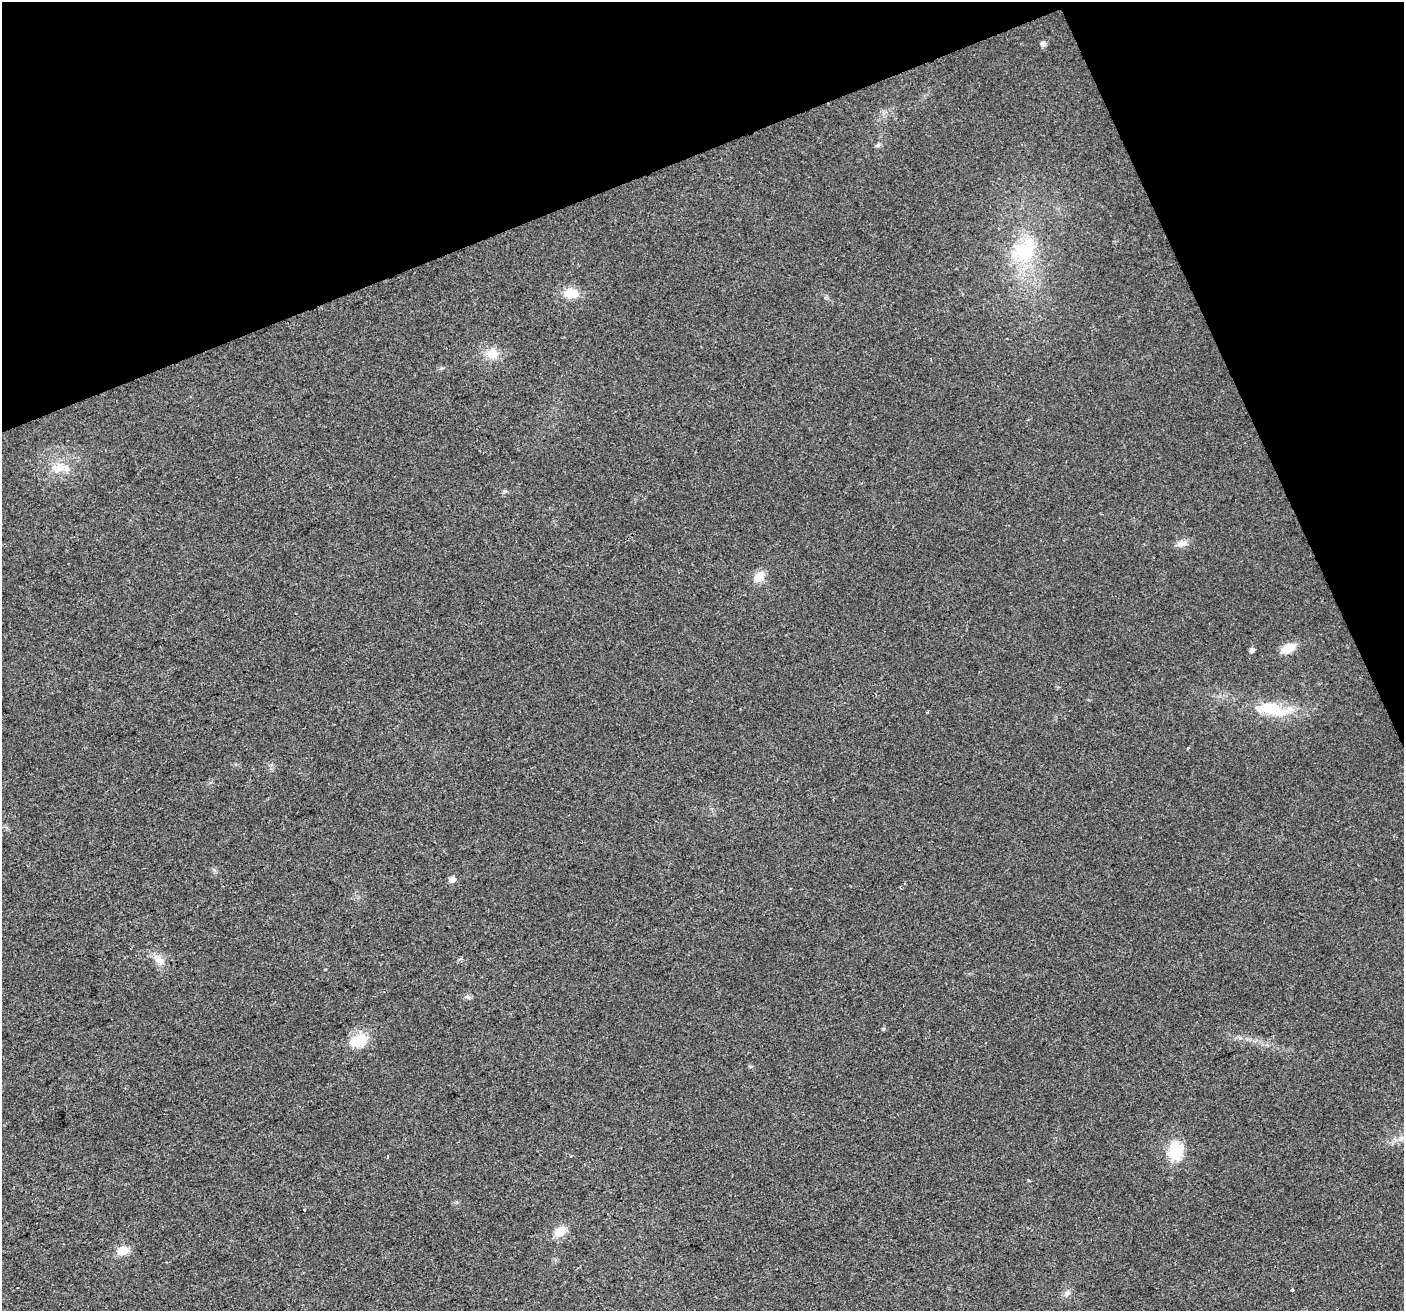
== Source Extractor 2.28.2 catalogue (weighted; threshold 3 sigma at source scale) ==
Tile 3 of 4 x 4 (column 3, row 1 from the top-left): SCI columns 2805-4206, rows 4069-5377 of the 5607 x 5461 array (HDU 1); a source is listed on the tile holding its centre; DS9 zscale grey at full resolution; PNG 1406 x 1313 px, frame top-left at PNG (2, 2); no overlay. Shown black and unused: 20% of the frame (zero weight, under 2 of 3 exposures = <1% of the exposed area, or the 3 px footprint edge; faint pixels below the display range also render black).
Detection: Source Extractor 2.28.2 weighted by HDU 2 'WHT'; one run over the whole footprint, this tile lists its part. Background 0.0293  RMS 0.0063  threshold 0.0285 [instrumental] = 3 sigma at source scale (4.5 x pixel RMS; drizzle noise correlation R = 1.50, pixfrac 1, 0.0396/0.0396 arcsec/px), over >= 5 px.
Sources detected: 28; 2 inside a brighter listed object's ellipse — not listed separately; the other 26 listed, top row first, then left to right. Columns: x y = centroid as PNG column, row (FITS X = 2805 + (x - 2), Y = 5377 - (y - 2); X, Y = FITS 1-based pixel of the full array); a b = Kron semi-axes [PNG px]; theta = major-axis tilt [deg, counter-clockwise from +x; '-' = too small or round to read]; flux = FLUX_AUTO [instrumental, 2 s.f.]
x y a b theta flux
1043 43 7 5 -67 2.5
878 145 8 4 36 1.2
1024 251 36 29 17 40
571 293 17 11 -8 11
492 354 16 14 -2 8.5
442 368 6 4 17 0.87
58 467 19 10 60 8.2
505 491 6 5 - 1
1182 543 15 8 21 4.4
759 577 12 9 48 9.1
1288 648 11 7 25 14
1252 650 5 5 - 2
1273 709 56 17 -8 29
452 879 6 5 - 4.1
159 959 17 11 -51 6.2
461 959 5 4 - 1.1
467 997 8 5 -18 1.6
883 1029 5 4 - 0.84
359 1040 25 15 18 14
1176 1151 17 13 -89 24
388 1157 3 3 - 4.9
304 1210 3 3 - 5.4
560 1231 14 9 38 9.6
123 1251 13 9 19 8.6
1292 1289 4 3 - 2.6
1067 1293 10 6 37 2.3
Unlisted compact peaks at least as high as the median listed source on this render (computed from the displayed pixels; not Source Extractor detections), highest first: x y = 1188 748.